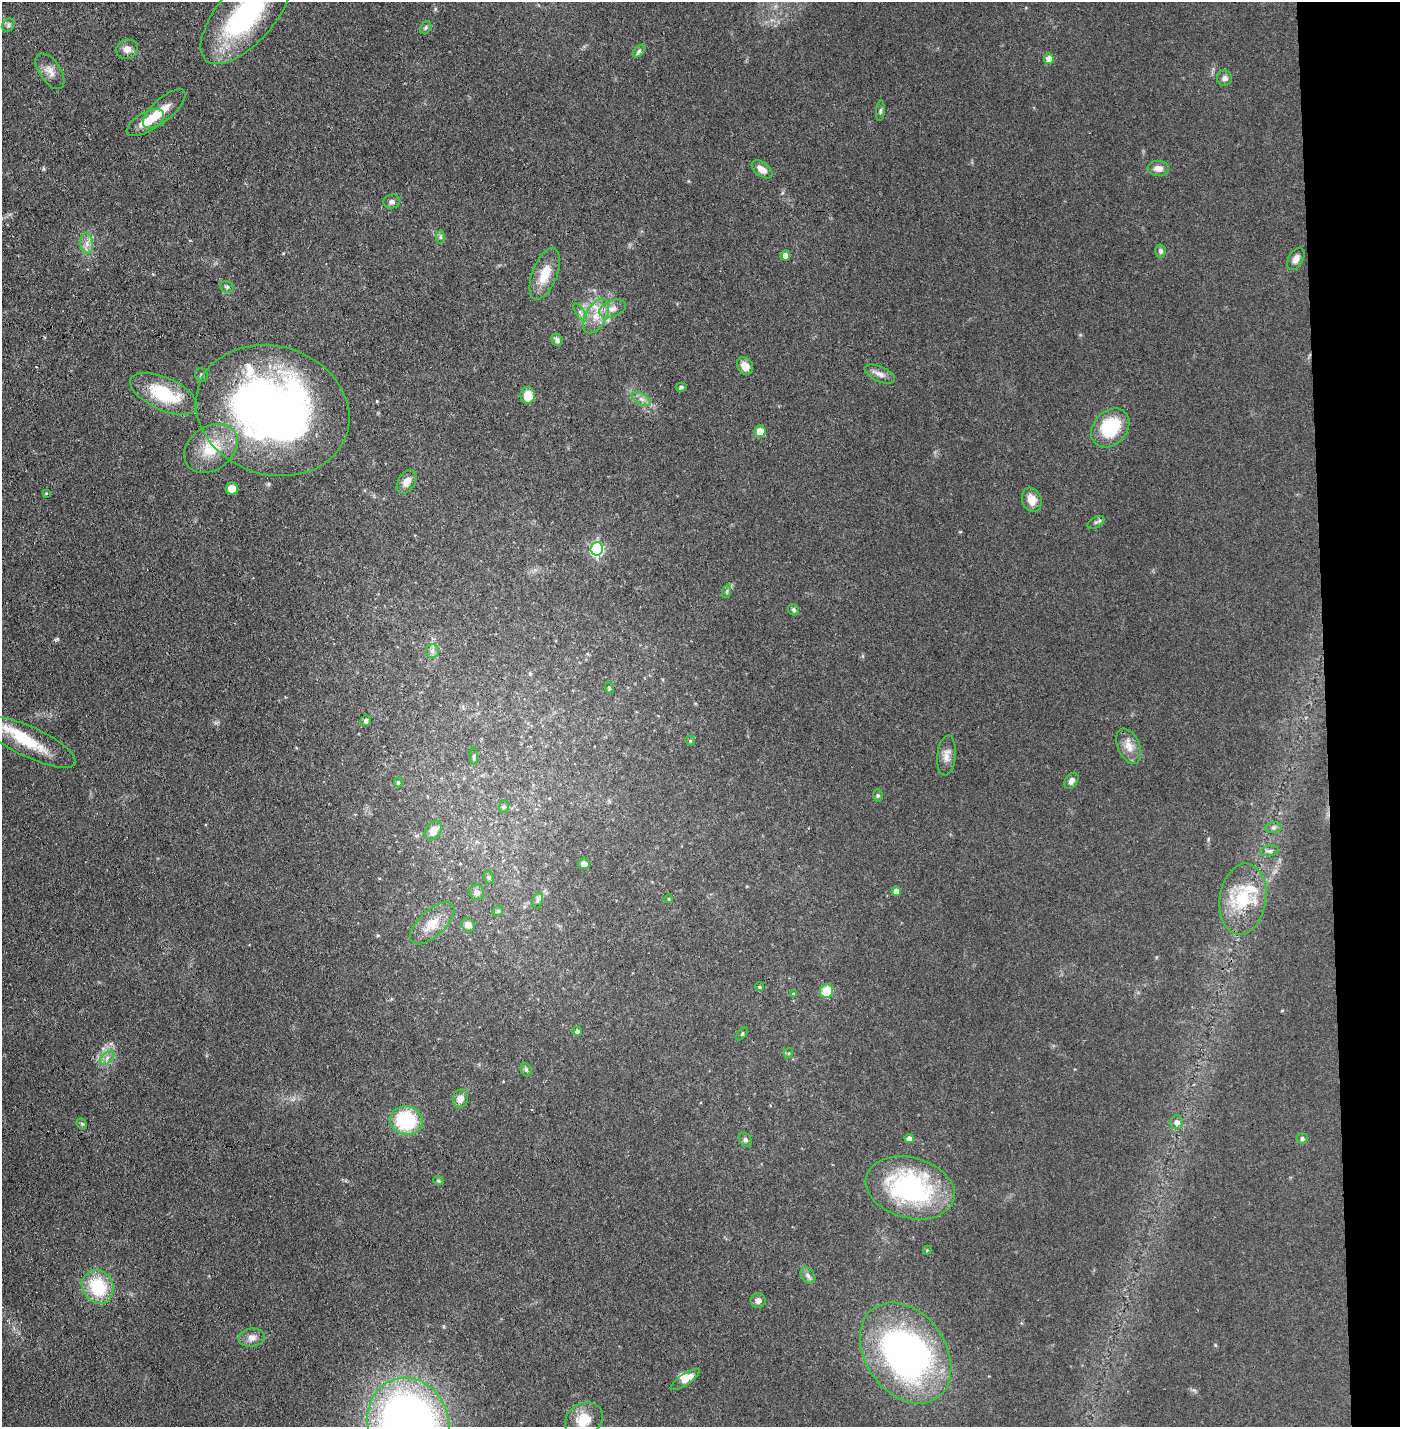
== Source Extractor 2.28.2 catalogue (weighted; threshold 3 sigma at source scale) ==
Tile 6 of 3 x 3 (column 3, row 2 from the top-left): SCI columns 2848-4245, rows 1425-2849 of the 4296 x 4273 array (HDU 1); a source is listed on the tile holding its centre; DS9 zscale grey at full resolution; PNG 1402 x 1429 px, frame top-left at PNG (2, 2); each listed source drawn as its Kron ellipse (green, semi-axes under 4 px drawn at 4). Shown black and unused: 5% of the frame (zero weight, under 3 of 4 exposures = <1% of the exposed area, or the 3 px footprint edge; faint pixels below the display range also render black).
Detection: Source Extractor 2.28.2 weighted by HDU 2 'WHT'; one run over the whole footprint, this tile lists its part. Background 0.0706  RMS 0.0071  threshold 0.0318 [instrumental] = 3 sigma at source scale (4.5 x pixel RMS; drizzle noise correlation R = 1.50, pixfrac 1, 0.05/0.05 arcsec/px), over >= 5 px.
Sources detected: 101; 1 inside a brighter object's white glare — neither listed nor drawn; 5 inside a brighter listed object's ellipse — not listed separately; the other 95 listed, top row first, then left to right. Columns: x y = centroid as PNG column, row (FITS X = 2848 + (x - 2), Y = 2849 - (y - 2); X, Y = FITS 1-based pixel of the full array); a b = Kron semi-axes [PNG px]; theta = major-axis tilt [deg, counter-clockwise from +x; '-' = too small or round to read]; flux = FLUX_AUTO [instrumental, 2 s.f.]
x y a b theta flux
246 15 60 28 48 110
8 25 7 6 - 1.7
426 28 7 5 56 1.2
127 49 11 9 14 5.1
639 51 7 4 46 1.5
1049 59 5 5 - 8
50 71 20 10 -56 6.6
1225 78 7 7 - 2.6
164 109 27 11 42 8.9
880 111 10 4 85 1.4
145 123 21 9 30 10
1158 168 11 7 -4 4.8
762 169 12 7 -36 5.8
392 202 8 7 - 2.2
440 237 7 4 -90 1.3
87 244 10 6 -84 3.8
1161 251 6 5 - 1.7
785 256 5 4 - 5.8
1296 259 12 7 61 4.2
545 274 27 12 69 15
227 287 7 5 -25 1.4
612 309 14 8 21 4.9
580 312 10 4 -57 2.1
596 316 19 10 60 10
557 340 6 5 - 2.1
745 366 9 7 -54 6.4
880 374 16 7 -24 4.2
201 375 7 6 - 1.4
681 387 5 4 - 1.5
164 394 36 16 -24 39
528 395 8 7 - 11
641 399 10 5 -27 3
273 410 78 64 -18 440
1110 428 22 16 47 37
760 431 6 5 - 11
211 448 29 21 36 25
407 482 13 8 57 5.5
232 489 6 6 - 5.9
46 493 4 3 - 0.58
1032 500 12 9 -70 7.1
1096 522 9 5 30 1.6
597 549 7 6 - 110
727 591 7 4 71 1.3
794 610 6 5 - 1.3
432 651 7 6 - 2.3
609 688 6 3 -72 0.65
366 721 5 5 - 1.7
690 741 5 4 - 0.91
30 742 50 15 -25 28
1129 746 18 11 -66 7.9
946 755 20 9 84 5.8
474 756 9 4 -88 1.1
1071 781 9 6 56 2.6
398 783 5 4 - 0.93
878 795 6 5 - 1
504 807 6 5 - 1.3
1273 828 8 5 5 1.7
433 831 10 7 55 5.1
1269 851 9 5 9 1.7
584 864 6 5 - 4.5
489 877 6 5 - 1.1
896 891 5 4 - 4.8
477 892 8 7 - 3.9
669 899 4 3 - 0.68
1243 899 36 23 82 35
537 900 8 5 71 1.8
498 911 6 4 44 1.1
432 923 27 13 43 15
468 925 7 6 - 5.3
759 987 4 4 - 1.3
827 991 7 6 - 18
793 994 4 3 - 0.74
577 1031 5 4 - 2
742 1034 7 3 54 0.87
789 1053 5 3 - 0.7
107 1058 8 5 46 2.5
526 1070 7 5 -69 1.5
460 1099 9 7 75 5
406 1120 16 14 -14 45
1177 1122 7 6 - 3.5
82 1124 6 4 -43 0.9
909 1138 5 4 - 4.8
1302 1139 5 5 - 1.3
745 1140 8 5 -59 1.9
438 1181 5 4 - 0.84
910 1188 45 30 -15 110
927 1250 4 4 - 0.67
808 1275 9 6 -51 2.3
98 1287 17 15 -57 33
758 1301 7 7 - 3.5
252 1338 13 9 7 4.8
906 1353 55 40 -54 250
685 1379 17 5 34 5.9
584 1420 20 16 34 15
408 1423 46 40 -73 580
Overlapping masked pixels (flux is a lower limit): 1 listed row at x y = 273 410
Isophote crosses this tile's border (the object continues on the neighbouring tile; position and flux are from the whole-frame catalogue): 3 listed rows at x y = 246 15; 584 1420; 408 1423